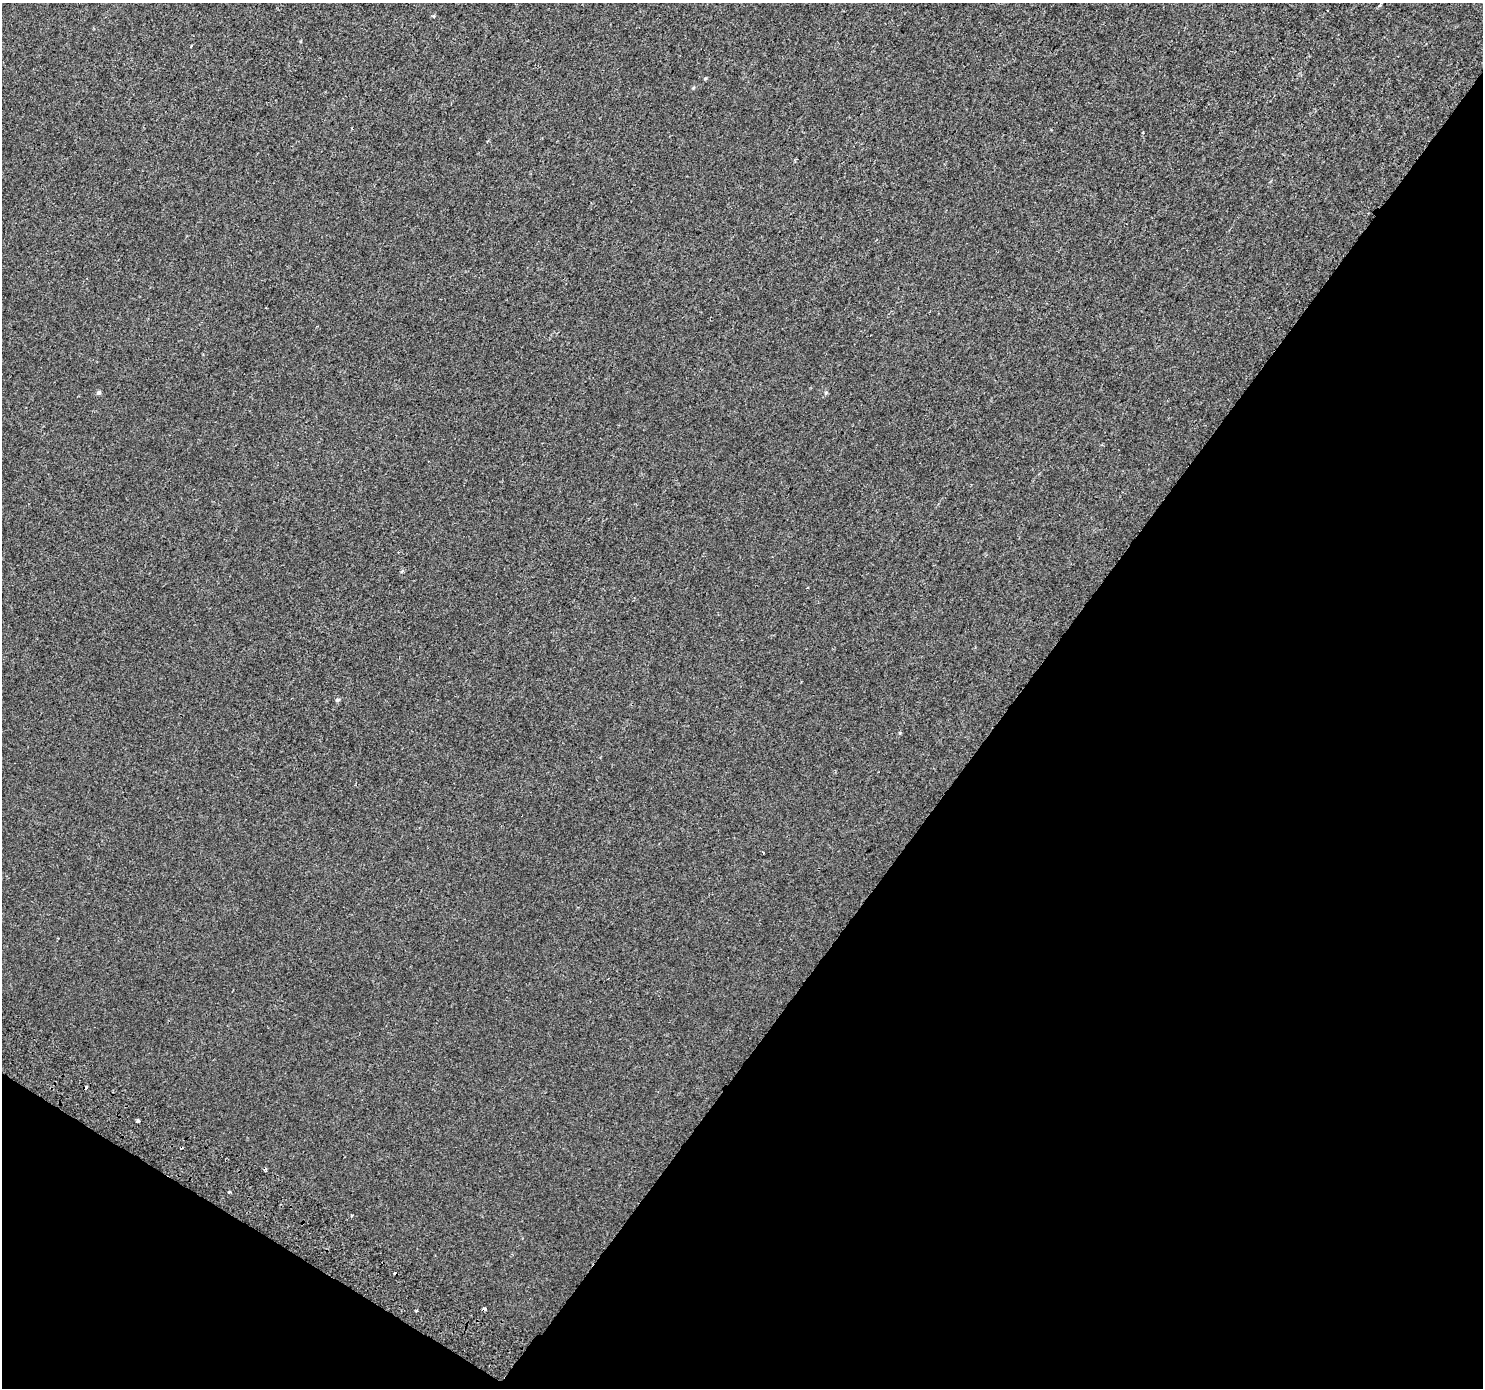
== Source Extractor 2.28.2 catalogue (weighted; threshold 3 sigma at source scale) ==
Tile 15 of 4 x 4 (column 3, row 4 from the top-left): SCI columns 3003-4483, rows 302-1687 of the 5998 x 6079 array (HDU 1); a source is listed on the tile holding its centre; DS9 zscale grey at full resolution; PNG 1485 x 1390 px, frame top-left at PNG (2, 3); no overlay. Shown black and unused: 35% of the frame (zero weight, under 2 of 3 exposures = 3% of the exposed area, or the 3 px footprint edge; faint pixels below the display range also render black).
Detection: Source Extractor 2.28.2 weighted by HDU 2 'WHT'; one run over the whole footprint, this tile lists its part. Background 2.48e-04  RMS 0.0039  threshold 0.0176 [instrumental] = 3 sigma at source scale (4.5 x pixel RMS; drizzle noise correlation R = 1.50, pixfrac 1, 0.0396/0.0396 arcsec/px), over >= 5 px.
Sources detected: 16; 4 cosmic-ray / hot-pixel residue — not listed; the other 12 listed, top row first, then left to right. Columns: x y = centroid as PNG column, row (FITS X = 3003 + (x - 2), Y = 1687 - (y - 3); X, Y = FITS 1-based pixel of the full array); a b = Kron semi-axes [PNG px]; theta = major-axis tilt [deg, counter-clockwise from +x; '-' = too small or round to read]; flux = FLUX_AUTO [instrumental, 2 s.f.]
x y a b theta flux
434 16 5 3 - 0.35
191 45 3 2 - 0.42
705 78 5 3 - 0.37
99 393 6 5 - 0.76
402 571 6 4 46 0.57
337 700 6 5 - 0.67
763 853 3 3 - 0.8
138 1121 3 3 - 1.8
229 1192 4 3 - 0.65
352 1216 3 3 - 0.79
484 1309 4 3 - 2.1
416 1311 3 3 - 0.57
Overlapping masked pixels (flux is a lower limit): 1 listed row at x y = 484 1309
Unlisted compact peaks at least as high as the median listed source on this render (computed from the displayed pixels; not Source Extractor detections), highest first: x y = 900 733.